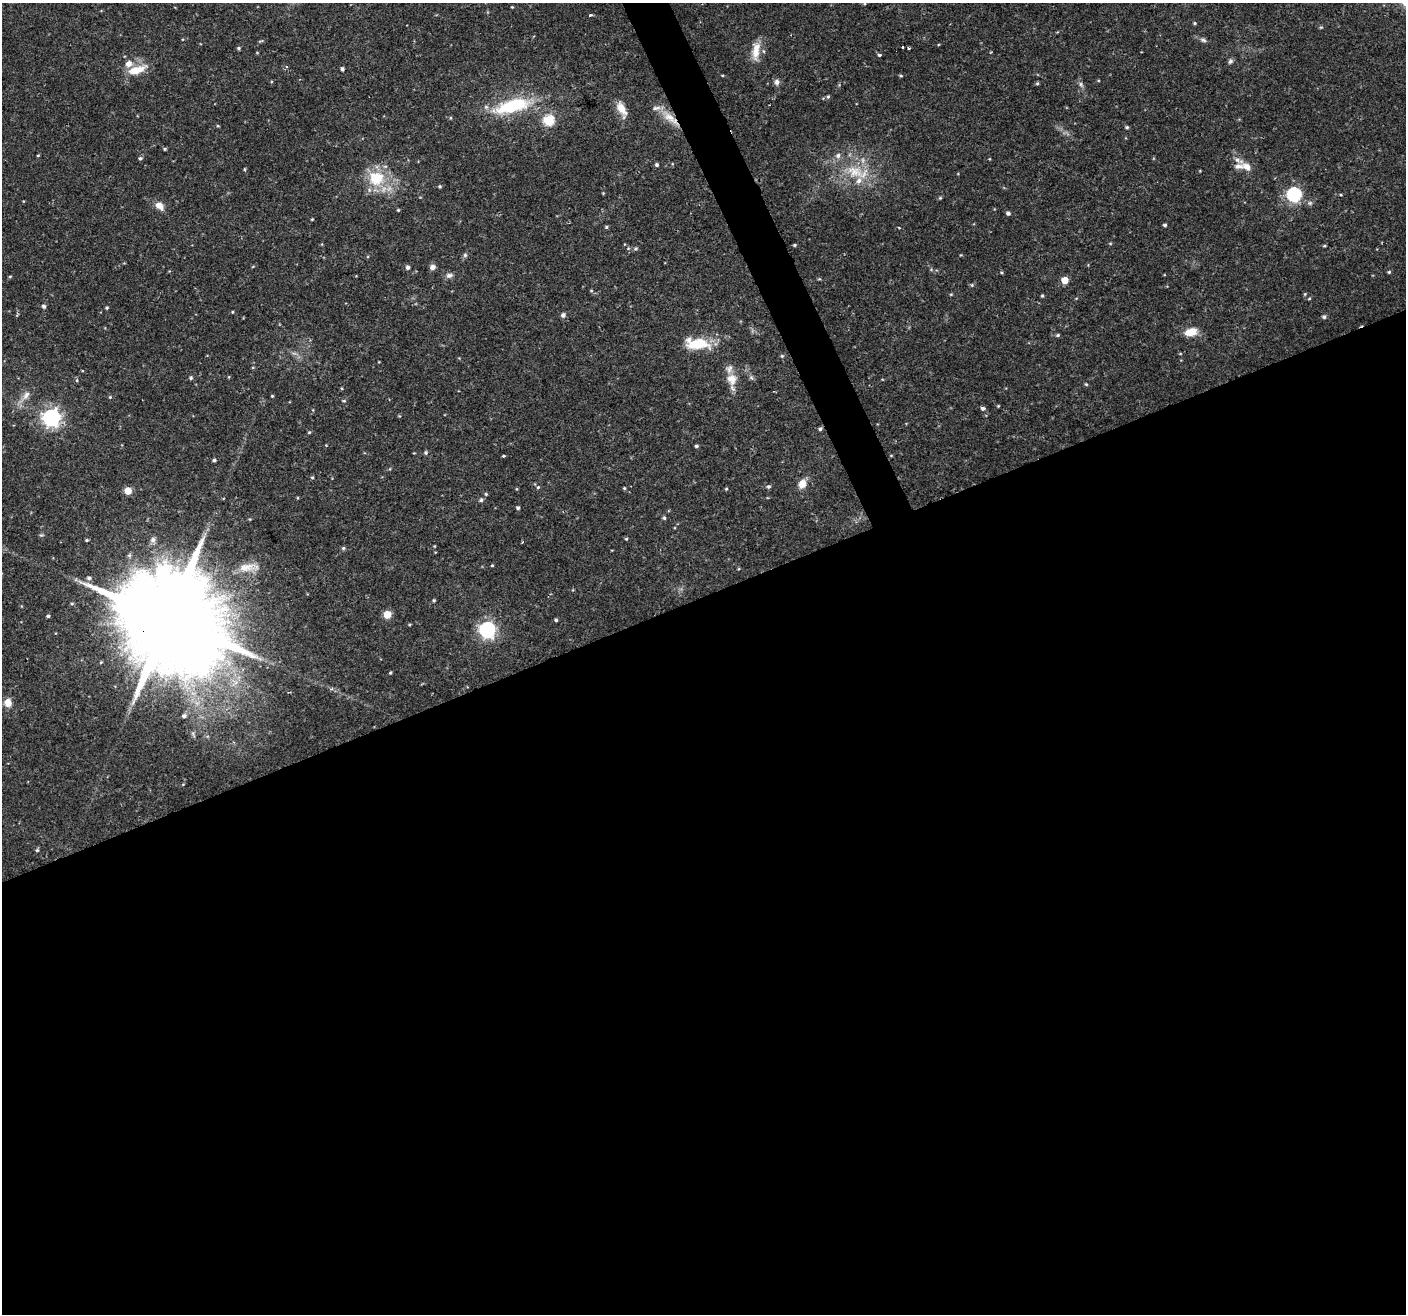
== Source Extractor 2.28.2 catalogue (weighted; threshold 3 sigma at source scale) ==
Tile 15 of 4 x 4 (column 3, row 4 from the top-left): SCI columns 2811-4214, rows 86-1397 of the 5621 x 5477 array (HDU 1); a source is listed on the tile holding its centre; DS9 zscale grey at full resolution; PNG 1408 x 1316 px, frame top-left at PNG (2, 3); no overlay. Shown black and unused: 56% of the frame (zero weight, under 2 of 3 exposures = <1% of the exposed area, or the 3 px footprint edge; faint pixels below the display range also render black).
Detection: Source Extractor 2.28.2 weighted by HDU 2 'WHT'; one run over the whole footprint, this tile lists its part. Background 0.0366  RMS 0.0034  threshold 0.0153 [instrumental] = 3 sigma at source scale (4.5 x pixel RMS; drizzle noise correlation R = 1.50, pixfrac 1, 0.0396/0.0396 arcsec/px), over >= 5 px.
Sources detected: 132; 1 too faint to see at this stretch — not listed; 7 inside a brighter listed object's ellipse — not listed separately; the other 124 listed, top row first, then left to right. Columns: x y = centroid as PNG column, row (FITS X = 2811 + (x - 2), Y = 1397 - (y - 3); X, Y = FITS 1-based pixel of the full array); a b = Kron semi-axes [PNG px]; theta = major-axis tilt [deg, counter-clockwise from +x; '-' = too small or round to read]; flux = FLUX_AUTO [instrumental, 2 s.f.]
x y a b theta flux
512 7 4 3 - 0.28
591 15 3 3 - 1.1
1195 23 4 4 - 0.4
1321 27 5 4 - 0.39
1203 40 9 6 -19 0.94
260 41 7 3 5 0.37
902 47 3 3 - 0.78
238 48 5 4 - 0.53
909 48 3 3 - 0.53
756 51 28 11 85 5.2
879 55 3 3 - 1.4
1230 61 8 6 62 0.81
342 69 5 4 - 0.69
137 70 27 10 19 6.3
901 76 4 4 - 0.38
777 82 9 7 -89 1.2
1037 83 5 4 - 0.42
1081 84 9 5 -63 0.98
828 97 5 4 - 0.47
512 106 38 13 15 25
621 108 18 9 -57 4.4
670 118 30 9 -40 5.9
549 120 6 6 - 23
218 126 4 3 - 0.33
1127 127 5 4 - 0.52
165 149 5 4 - 0.49
38 155 4 3 - 0.31
140 158 5 5 - 0.65
657 165 5 4 - 0.67
1247 167 13 9 -36 2.8
244 169 5 3 - 0.32
855 171 32 18 -11 14
376 178 21 19 -5 13
440 186 5 4 - 0.45
603 193 3 3 - 0.27
1294 194 6 6 - 65
940 198 5 4 - 0.41
1310 203 7 6 - 0.86
159 206 10 7 -38 3.3
398 210 3 3 - 0.34
1008 213 5 4 - 0.91
312 219 4 3 - 0.32
1165 225 4 3 - 0.56
606 227 5 4 - 0.48
899 227 3 3 - 0.55
1110 243 5 3 - 0.32
794 245 4 4 - 0.39
1324 246 4 4 - 0.38
636 249 6 5 - 0.6
465 255 6 6 - 0.69
253 266 5 3 - 0.27
408 267 5 5 - 0.93
432 267 7 6 - 1.5
1389 272 4 4 - 0.45
449 275 10 7 11 1.4
10 276 5 3 - 0.33
819 279 5 3 - 0.34
1065 280 5 5 - 6.1
972 285 5 5 - 0.44
591 290 5 3 - 0.36
951 294 5 3 - 0.32
1305 294 5 4 - 0.36
1042 296 5 4 - 0.43
1309 299 5 3 - 0.35
44 306 6 5 - 0.79
107 308 5 4 - 0.43
232 312 4 3 - 0.31
563 315 6 6 - 1.1
1324 317 5 5 - 0.71
1191 332 13 8 13 5.4
1058 335 6 4 17 0.54
696 344 28 12 -4 12
782 356 5 4 - 0.52
82 370 3 2 - 0.57
751 377 6 6 - 0.71
191 378 5 4 - 0.59
731 379 15 14 - 4.7
1086 384 5 4 - 0.39
26 395 14 8 59 2.5
272 396 3 3 - 0.36
110 397 4 3 - 0.32
344 401 5 4 - 0.44
998 406 4 3 - 0.32
982 408 4 4 - 1.4
51 417 7 7 - 150
820 429 5 4 - 0.71
309 432 4 4 - 0.38
696 446 4 4 - 0.65
426 453 5 5 - 0.62
891 455 5 3 - 0.25
503 456 3 3 - 0.51
214 460 4 3 - 0.66
312 477 4 4 - 0.42
802 484 12 9 65 3.4
769 486 5 5 - 0.7
538 487 5 5 - 0.48
624 488 4 3 - 0.4
726 489 4 4 - 0.38
128 491 5 5 - 7
486 494 5 4 - 0.42
481 500 6 5 - 0.71
518 508 4 4 - 0.73
664 518 4 4 - 0.58
41 535 6 4 39 0.5
626 539 5 4 - 0.44
86 540 4 4 - 0.42
153 540 8 7 - 1.4
522 542 3 2 - 0.39
343 548 5 4 - 0.55
492 565 3 3 - 0.36
249 567 33 12 4 6.7
89 578 6 5 - 0.94
434 600 5 4 - 0.41
387 614 5 5 - 8.9
48 616 4 3 - 0.53
167 620 35 24 18 11000
556 620 4 4 - 0.56
487 630 7 7 - 120
390 673 4 3 - 0.36
331 689 5 5 - 0.58
8 703 9 8 - 2.9
184 716 6 5 - 1.1
193 734 9 5 -69 0.7
37 850 5 5 - 0.5
Overlapping masked pixels (flux is a lower limit): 3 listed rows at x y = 670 118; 820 429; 167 620